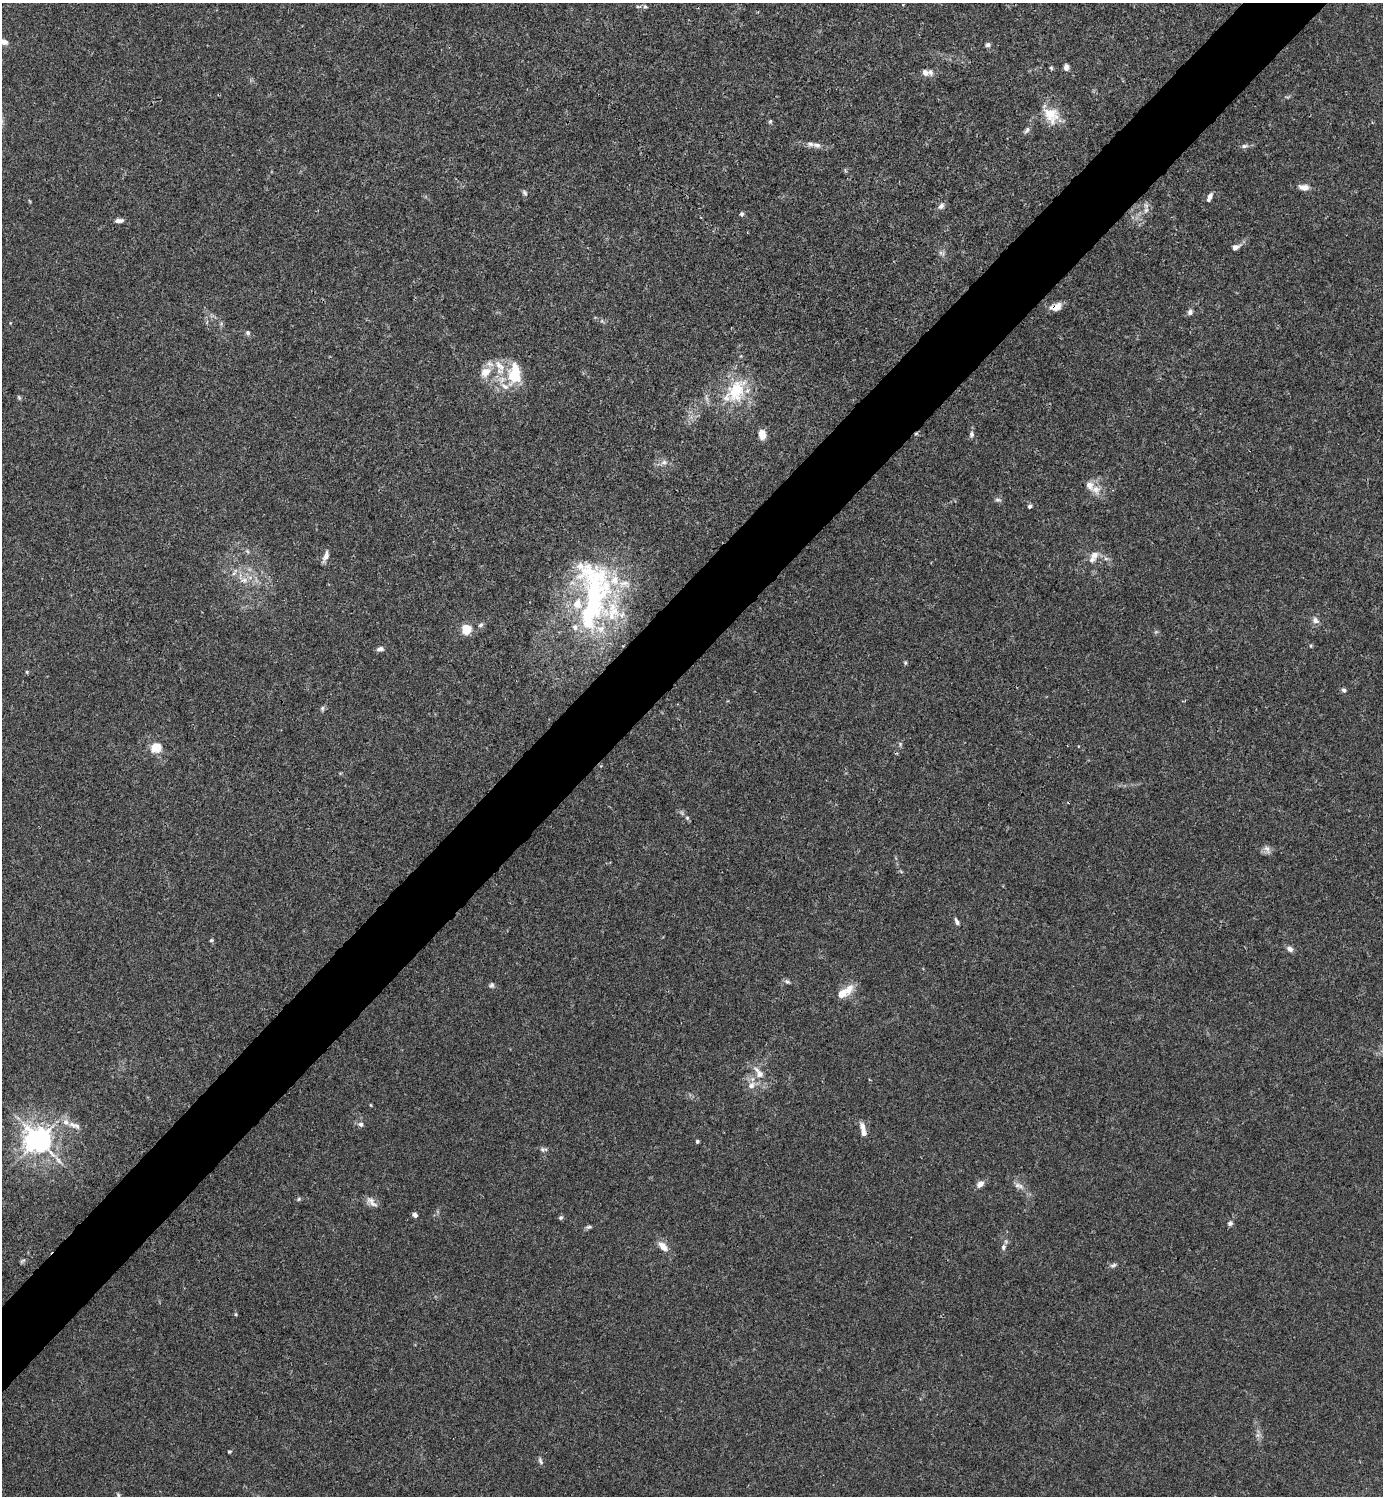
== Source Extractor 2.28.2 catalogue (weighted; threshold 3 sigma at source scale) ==
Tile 10 of 4 x 4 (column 2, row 3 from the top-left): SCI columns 1681-3061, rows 1495-2988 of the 5981 x 5982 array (HDU 1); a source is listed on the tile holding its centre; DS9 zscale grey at full resolution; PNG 1385 x 1498 px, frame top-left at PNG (2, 3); no overlay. Shown black and unused: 5% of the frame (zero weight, under 3 of 4 exposures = <1% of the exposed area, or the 3 px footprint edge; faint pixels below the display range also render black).
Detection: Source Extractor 2.28.2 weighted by HDU 2 'WHT'; one run over the whole footprint, this tile lists its part. Background 0.0153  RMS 0.0022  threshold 0.0098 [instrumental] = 3 sigma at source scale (4.5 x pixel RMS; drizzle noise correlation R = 1.50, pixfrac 1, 0.05/0.05 arcsec/px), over >= 5 px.
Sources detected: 101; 1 too faint to see at this stretch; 1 cosmic-ray / hot-pixel residue — not listed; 15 inside a brighter listed object's ellipse — not listed separately; the other 84 listed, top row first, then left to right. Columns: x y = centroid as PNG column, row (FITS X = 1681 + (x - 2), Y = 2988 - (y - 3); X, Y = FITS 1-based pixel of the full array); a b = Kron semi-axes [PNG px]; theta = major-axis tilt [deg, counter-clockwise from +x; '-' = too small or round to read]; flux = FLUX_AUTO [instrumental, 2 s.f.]
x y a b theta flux
645 6 7 5 -15 0.38
638 7 6 4 -19 0.29
4 42 12 7 -23 1.3
988 45 7 5 16 0.55
1066 67 6 5 - 1.1
1051 68 6 4 -44 0.3
925 72 8 7 - 1.2
1051 115 24 18 -55 5.1
770 121 6 4 68 0.33
1027 130 9 6 51 0.66
817 145 12 7 -12 1.1
1244 146 10 5 10 0.68
1304 187 12 7 -5 1.5
525 193 9 5 -58 0.49
1210 196 9 6 60 0.92
941 206 9 6 48 0.84
1146 210 8 6 62 0.9
742 214 6 5 - 0.4
119 221 12 5 1 0.93
1236 247 10 7 27 1
1056 307 14 8 21 2.1
1190 312 7 6 - 0.74
248 333 7 6 - 0.48
485 372 15 12 39 2.9
514 374 30 17 86 7.8
736 391 40 24 63 12
19 398 7 4 -63 0.32
762 434 11 7 -80 2.3
972 434 8 6 -79 0.66
664 462 9 7 11 1
1096 489 14 12 -11 2.3
998 500 8 5 -3 0.51
1030 506 5 4 - 0.52
247 551 6 4 -46 0.39
1094 555 12 9 51 1.7
326 556 13 5 68 1.2
234 572 14 5 57 0.86
244 580 13 8 3 1.8
593 594 97 40 89 52
1315 620 10 8 -37 1
481 625 7 6 - 0.51
466 629 5 5 - 15
1310 646 5 3 - 0.23
380 649 9 6 9 0.71
905 663 6 4 -70 0.28
27 672 5 4 - 0.27
1344 690 6 5 - 0.56
322 708 7 5 -79 0.44
900 744 6 5 - 0.37
156 748 16 14 27 2.9
687 818 6 5 - 0.39
1267 849 13 7 -66 0.95
957 921 9 5 -65 0.66
211 940 5 4 - 0.28
1290 949 8 6 -46 0.91
787 982 8 5 -35 0.49
492 985 7 6 - 0.48
849 989 16 9 64 2.5
759 1073 20 9 -55 2.7
751 1085 11 9 41 1.6
371 1105 5 3 - 0.18
66 1122 10 8 -42 1.4
361 1124 9 7 -20 0.72
77 1126 13 8 -37 1
862 1127 12 7 -70 1.5
38 1140 9 8 - 220
697 1141 4 3 - 0.4
542 1149 7 7 - 0.58
980 1184 9 6 41 1.4
1019 1186 14 7 -19 1.2
299 1199 7 5 29 0.33
372 1202 18 8 -42 1.4
415 1215 6 5 - 0.71
561 1218 6 5 - 0.36
1230 1223 7 6 - 0.58
588 1227 8 5 10 0.45
663 1246 13 7 -47 2.2
1003 1247 9 6 81 0.72
23 1260 8 3 19 0.35
1113 1265 9 5 25 0.56
236 1314 5 3 - 0.24
229 1452 4 4 - 0.26
540 1461 11 5 -67 0.54
118 1495 8 5 -71 0.45
Overlapping masked pixels (flux is a lower limit): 1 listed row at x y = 1056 307
Isophote crosses this tile's border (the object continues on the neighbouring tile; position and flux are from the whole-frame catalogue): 2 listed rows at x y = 4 42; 118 1495